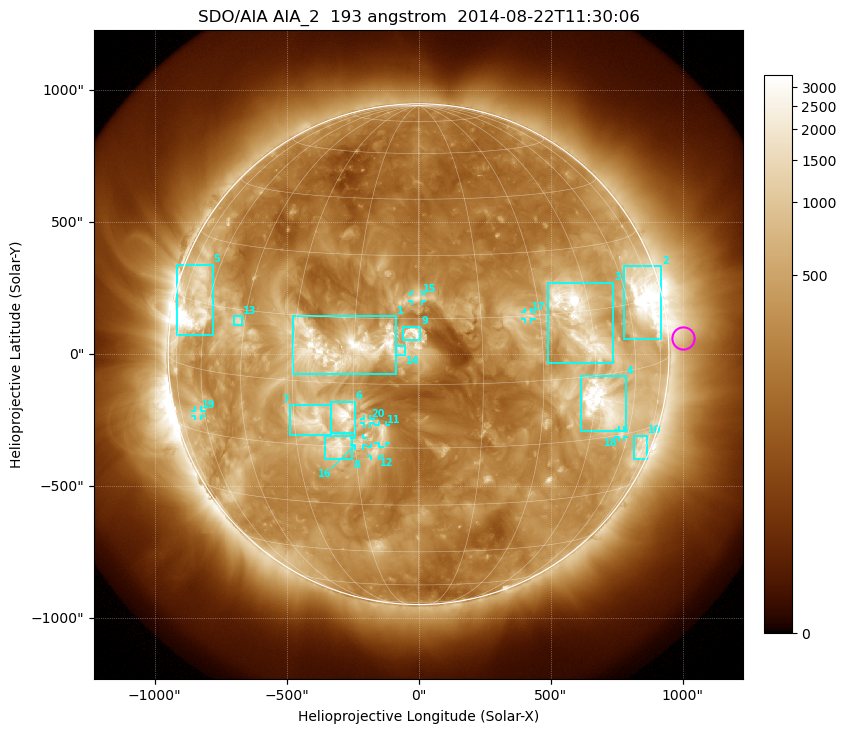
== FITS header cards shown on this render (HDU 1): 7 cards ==
TELESCOP= 'SDO/AIA'
INSTRUME= 'AIA_2'
WAVELNTH=                  193
WAVEUNIT= 'angstrom'
DATE-OBS= '2014-08-22T11:30:06.84'
CTYPE1  = 'HPLN-TAN'
CTYPE2  = 'HPLT-TAN'

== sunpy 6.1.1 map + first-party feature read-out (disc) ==
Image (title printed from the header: SDO/AIA AIA_2  193 angstrom  2014-08-22T11:30:06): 1024 x 1024 px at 2.4 arcsec/px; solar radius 949 arcsec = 395 px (full disc in frame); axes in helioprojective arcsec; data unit not stated in the header (colour bar unlabelled)
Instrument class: DISC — disc imager (sunpy class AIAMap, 193 A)
Bright regions (active regions / flare kernels): reference = the median radial profile (limb darkening/brightening removed); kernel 9 px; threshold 5 sigma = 857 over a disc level ~286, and >= 1.15x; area >= 12 px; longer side >= 9 px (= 22 arcsec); searched inside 0.97 R_sun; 21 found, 20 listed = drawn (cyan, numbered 1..; 8 of them under ~33 arcsec drawn as corner ticks so the feature stays visible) (cap 20 boxes per figure: the strongest are kept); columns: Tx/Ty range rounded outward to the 5 arcsec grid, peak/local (2 s.f.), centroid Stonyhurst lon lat
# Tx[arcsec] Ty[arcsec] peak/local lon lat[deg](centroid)
1 -475..-85 -80..145 11 -18 +8
2 780..920 55..335 14 +69 +16
3 490..740 -35..270 14 +41 +13
4 615..785 -290..-85 17 +48 -7
5 -920..-780 75..340 17 -67 +14
6 -330..-240 -300..-180 11 -17 -8
7 -490..-330 -310..-195 8 -25 -9
8 -355..-250 -395..-310 8.7 -19 -15
9 -60..10 55..105 8.6 -1 +12
10 815..870 -395..-310 4.9 +69 -19
11 -150..-125 -335..-265 5.7 -8 -11
12 -180..-145 -390..-350 5.9 -10 -16
13 -700..-665 110..145 5.3 -47 +12
14 -90..-50 -5..30 4.2 -4 +8
15 -25..15 200..230 6.4 +0 +20
16 -245..-210 -345..-320 4.6 -14 -14
17 400..430 135..160 5 +27 +15
18 755..780 -315..-285 4.7 +57 -15
19 -850..-820 -235..-210 4.2 -63 -11
20 -210..-180 -265..-245 4.4 -12 -9
Off-limb structures (1.02-1.3 R_sun): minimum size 162 px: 4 found; the strongest spans PA ~240..305 deg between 1.02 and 1.3 R_sun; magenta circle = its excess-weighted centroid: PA ~275 deg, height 1.06 R_sun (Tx ~1000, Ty ~60 arcsec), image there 2.1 x the reference